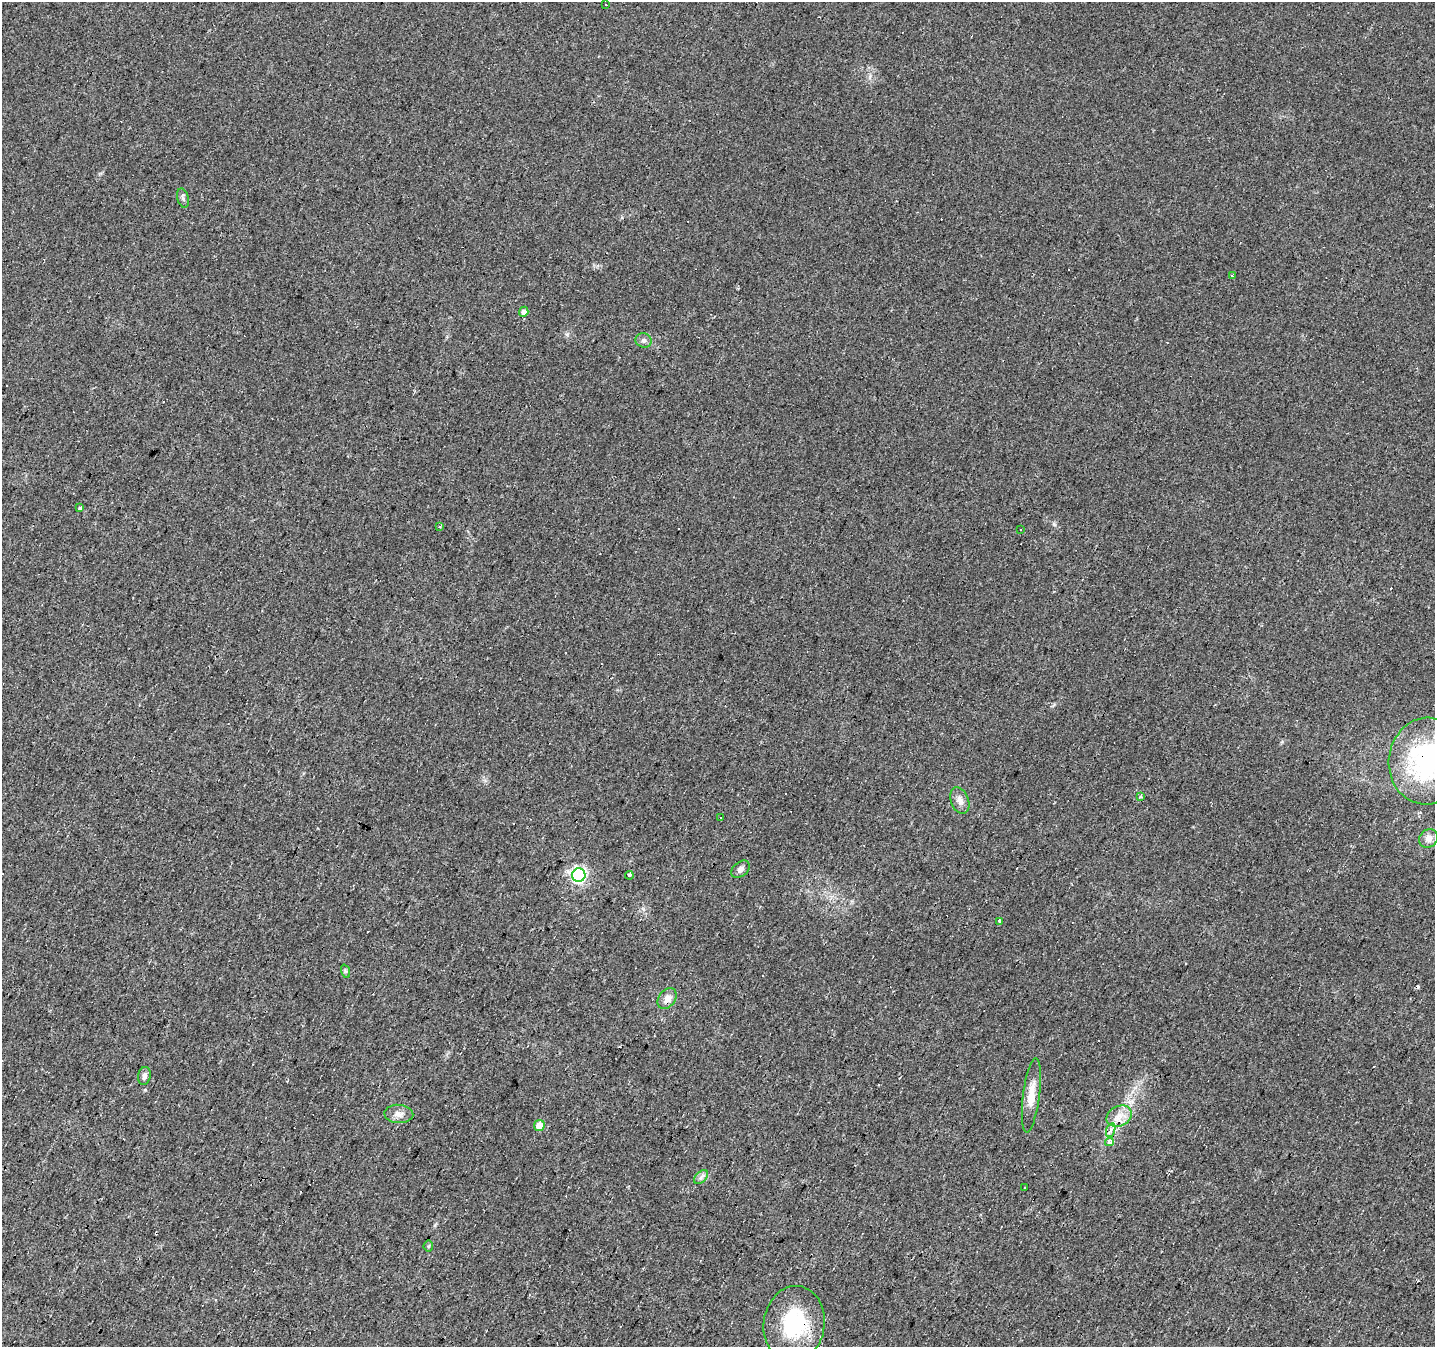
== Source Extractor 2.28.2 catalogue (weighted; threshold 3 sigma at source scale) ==
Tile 7 of 4 x 4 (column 3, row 2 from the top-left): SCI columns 2872-4304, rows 2953-4297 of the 5738 x 5839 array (HDU 1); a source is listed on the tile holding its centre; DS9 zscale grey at full resolution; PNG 1437 x 1349 px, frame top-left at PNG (2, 2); each listed source drawn as its Kron ellipse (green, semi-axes under 4 px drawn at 4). Shown black and unused: <1% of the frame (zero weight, under 2 of 3 exposures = <1% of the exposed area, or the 3 px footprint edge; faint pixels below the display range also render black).
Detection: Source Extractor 2.28.2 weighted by HDU 2 'WHT'; one run over the whole footprint, this tile lists its part. Background 0.0226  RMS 0.0061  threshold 0.0275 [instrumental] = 3 sigma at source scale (4.5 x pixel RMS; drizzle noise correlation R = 1.50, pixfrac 1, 0.0396/0.0396 arcsec/px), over >= 5 px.
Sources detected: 47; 17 cosmic-ray / hot-pixel residue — neither listed nor drawn; the other 30 listed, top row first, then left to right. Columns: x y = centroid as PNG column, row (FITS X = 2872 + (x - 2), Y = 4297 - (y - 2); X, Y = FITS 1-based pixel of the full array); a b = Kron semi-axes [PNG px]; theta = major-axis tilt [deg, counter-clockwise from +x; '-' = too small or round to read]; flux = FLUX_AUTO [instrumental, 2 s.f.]
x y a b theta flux
606 4 3 3 - 2.6
183 198 10 5 -75 1.8
1232 276 4 3 - 0.87
524 312 5 4 - 3.7
644 340 8 7 - 1.9
80 508 4 3 - 18
439 527 3 2 - 0.8
1021 529 2 2 - 0.72
1427 761 43 38 81 96
1140 797 4 3 - 1
960 801 14 9 -69 4.3
720 818 3 2 - 1.1
1429 838 10 8 48 3.9
740 869 10 7 42 2.5
579 875 7 6 - 170
629 875 4 3 - 14
1000 922 3 3 - 1.8
345 971 7 4 -71 1
667 999 12 8 55 4.1
144 1076 9 6 80 2.4
1031 1095 37 8 83 11
399 1114 14 9 -3 4.3
1119 1116 13 10 27 6.7
539 1125 5 5 - 7
1111 1130 7 4 71 1.8
1109 1142 4 3 - 6
701 1177 8 5 45 1.9
1024 1188 3 3 - 1.1
428 1246 5 5 - 0.85
794 1324 38 30 82 46
Overlapping masked pixels (flux is a lower limit): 2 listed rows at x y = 1427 761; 794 1324
Isophote crosses this tile's border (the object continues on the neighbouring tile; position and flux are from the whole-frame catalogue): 1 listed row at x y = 1427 761
Unlisted compact peaks at least as high as the median listed source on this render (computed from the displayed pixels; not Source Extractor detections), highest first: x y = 1054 524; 567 334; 145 1090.